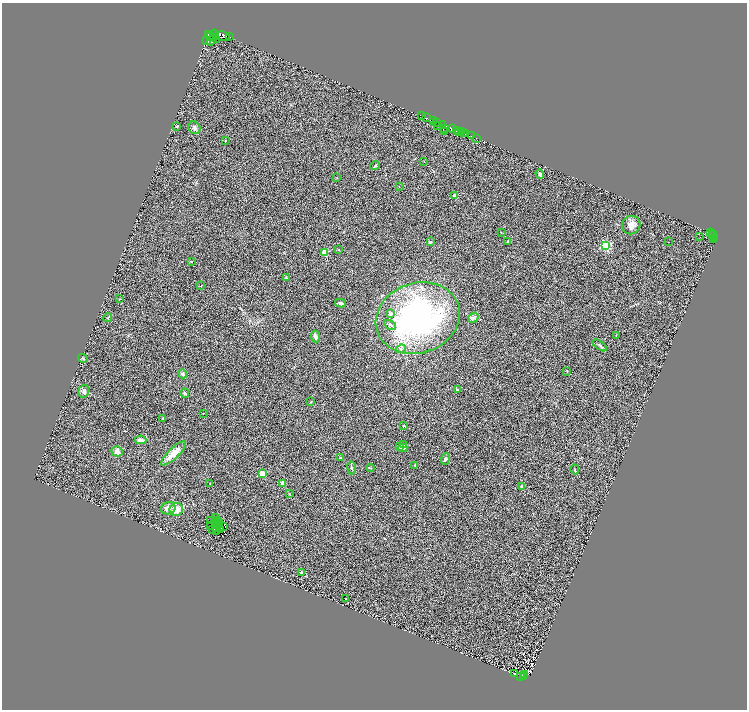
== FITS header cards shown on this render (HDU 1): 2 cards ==
NAXIS1  =                 1490
NAXIS2  =                 1415

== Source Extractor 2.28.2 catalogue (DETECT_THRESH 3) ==
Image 1490 x 1415 px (HDU 1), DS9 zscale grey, zoomed out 1/2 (1 PNG px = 2 x 2 image px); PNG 749 x 712 px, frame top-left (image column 2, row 1414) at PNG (2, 3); each listed source drawn as its Kron ellipse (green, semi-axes under 4 px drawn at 4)
Background 0.897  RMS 0.5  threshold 1.51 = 3 sigma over >= 5 px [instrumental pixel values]
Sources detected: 142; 33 cannot appear on this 1/2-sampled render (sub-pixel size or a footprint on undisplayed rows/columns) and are neither listed nor drawn; the other 109 listed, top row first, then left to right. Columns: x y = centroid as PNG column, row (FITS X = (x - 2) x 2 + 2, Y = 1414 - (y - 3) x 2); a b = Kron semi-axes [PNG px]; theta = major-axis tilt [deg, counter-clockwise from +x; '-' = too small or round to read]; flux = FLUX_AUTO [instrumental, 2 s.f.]
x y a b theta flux
209 34 3 2 - 1400
215 34 4 2 - 2700
211 36 2 1 - 1200
223 36 7 4 -10 2600
229 37 2 1 - 79
216 39 3 2 - 660
212 40 6 2 60 1500
206 41 3 2 - 200
422 116 2 1 - 97
426 117 2 1 - 640
433 121 2 2 - 140
437 123 3 2 - 230
442 124 3 2 - 2200
438 125 3 1 - 21
177 126 2 2 - 280
194 128 7 5 -52 290
445 128 3 1 - 460
453 128 2 1 - 530
444 131 2 1 - 54
457 131 2 2 - 3000
459 132 3 2 - 870
461 132 4 1 - 98
463 133 2 1 - 530
465 134 2 1 - 320
472 136 2 1 - 300
476 138 2 1 - 240
225 140 2 2 - 36
424 162 3 2 - 33
375 166 5 2 - 120
540 174 5 3 - 190
337 178 2 2 - 40
399 187 2 1 - 22
455 196 2 2 - 1300
631 225 9 9 - 760
710 232 2 2 - 370
501 233 3 2 - 42
713 233 2 1 - 5.9
713 235 2 1 - 150
700 237 2 1 - 17
715 237 3 2 - 45
714 239 4 1 - 370
508 241 3 3 - 180
430 242 3 3 - 150
669 242 2 1 - 36
605 246 3 3 - 9700
339 250 3 2 - 62
325 252 3 2 - 2000
191 261 3 2 - 49
286 277 4 3 - 81
201 286 3 3 - 65
120 299 3 2 - 46
340 303 5 4 - 200
391 314 2 2 - 560
108 318 4 3 - 80
418 318 43 35 19 25000
473 318 6 4 35 320
390 325 6 4 -32 230
616 335 3 2 - 49
315 337 6 4 -83 380
600 345 8 2 -36 140
401 349 5 3 - 150
83 358 5 3 - 82
567 371 3 2 - 65
183 374 4 4 - 240
457 389 3 2 - 100
84 391 6 5 - 370
185 393 5 3 - 200
311 402 3 2 - 59
203 413 2 1 - 27
162 418 4 2 - 53
404 426 2 2 - 140
141 440 6 3 1 450
403 444 3 2 - 150
400 446 4 3 - 91
403 448 4 3 - 360
117 451 5 5 - 430
174 453 16 5 44 1200
340 458 2 2 - 310
445 459 6 4 69 260
415 465 3 2 - 40
352 468 6 3 -81 140
370 468 4 3 - 80
575 470 5 2 - 71
262 474 2 2 - 2400
210 483 3 1 - 35
283 483 4 3 - 560
521 486 2 2 - 270
289 494 3 2 - 56
168 508 7 6 - 630
176 509 7 6 - 920
215 518 3 1 - 41
217 520 2 1 - 27
211 521 2 2 - 34
219 522 3 2 - 130
215 523 2 1 - 32
219 525 2 1 - 36
210 526 2 1 - 43
215 526 3 1 - 27
224 526 3 2 - 50
217 528 2 1 - 21
213 529 3 1 - 21
220 529 2 1 - 74
217 531 2 2 - 23
301 573 3 3 - 180
346 599 2 2 - 90
514 673 2 1 - 25
524 675 2 2 - 70
520 676 2 1 - 35
523 677 2 1 - 81
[33 sub-pixel or undisplayed-footprint detections neither listed nor drawn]